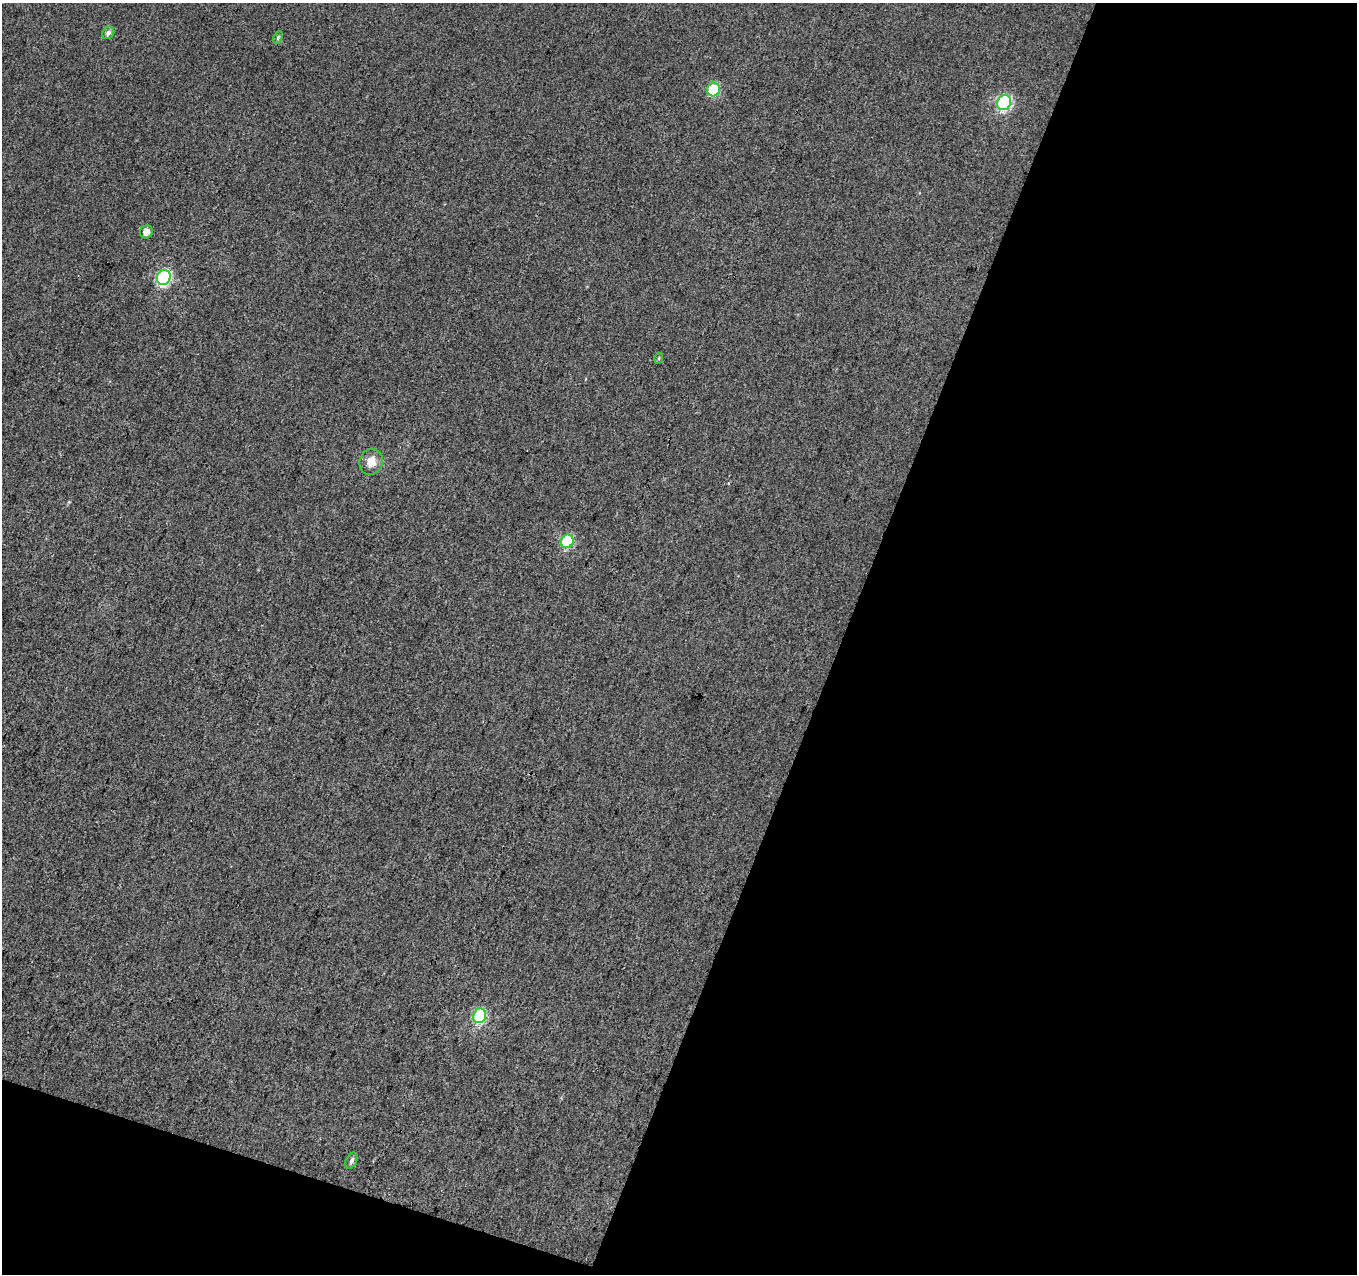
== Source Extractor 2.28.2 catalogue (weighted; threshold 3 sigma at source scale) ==
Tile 4 of 2 x 2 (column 2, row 2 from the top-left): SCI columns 1358-2712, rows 127-1398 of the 2712 x 2779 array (HDU 1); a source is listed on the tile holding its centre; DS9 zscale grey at full resolution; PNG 1359 x 1276 px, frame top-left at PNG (2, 3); each listed source drawn as its Kron ellipse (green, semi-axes under 4 px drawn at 4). Shown black and unused: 41% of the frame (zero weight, under 3 of 4 exposures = <1% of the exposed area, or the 3 px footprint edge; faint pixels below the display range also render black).
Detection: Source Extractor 2.28.2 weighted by HDU 2 'WHT'; one run over the whole footprint, this tile lists its part. Background 0.0147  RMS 0.011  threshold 0.0502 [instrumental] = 3 sigma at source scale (4.5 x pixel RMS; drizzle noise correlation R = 1.50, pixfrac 1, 0.0396/0.0396 arcsec/px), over >= 5 px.
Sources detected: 11; all 11 listed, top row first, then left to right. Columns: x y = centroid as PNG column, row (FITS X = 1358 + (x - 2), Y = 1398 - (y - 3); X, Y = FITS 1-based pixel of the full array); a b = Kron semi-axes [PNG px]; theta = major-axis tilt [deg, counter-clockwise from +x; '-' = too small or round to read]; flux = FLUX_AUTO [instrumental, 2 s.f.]
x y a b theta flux
108 33 7 5 47 3.9
278 38 6 4 64 1.7
713 90 7 6 - 54
1004 103 8 6 61 130
146 232 6 6 - 7.8
164 277 8 6 64 150
659 358 5 3 - 1.3
371 462 13 11 72 12
567 541 7 6 - 69
480 1016 7 6 - 98
351 1161 8 5 64 3.3